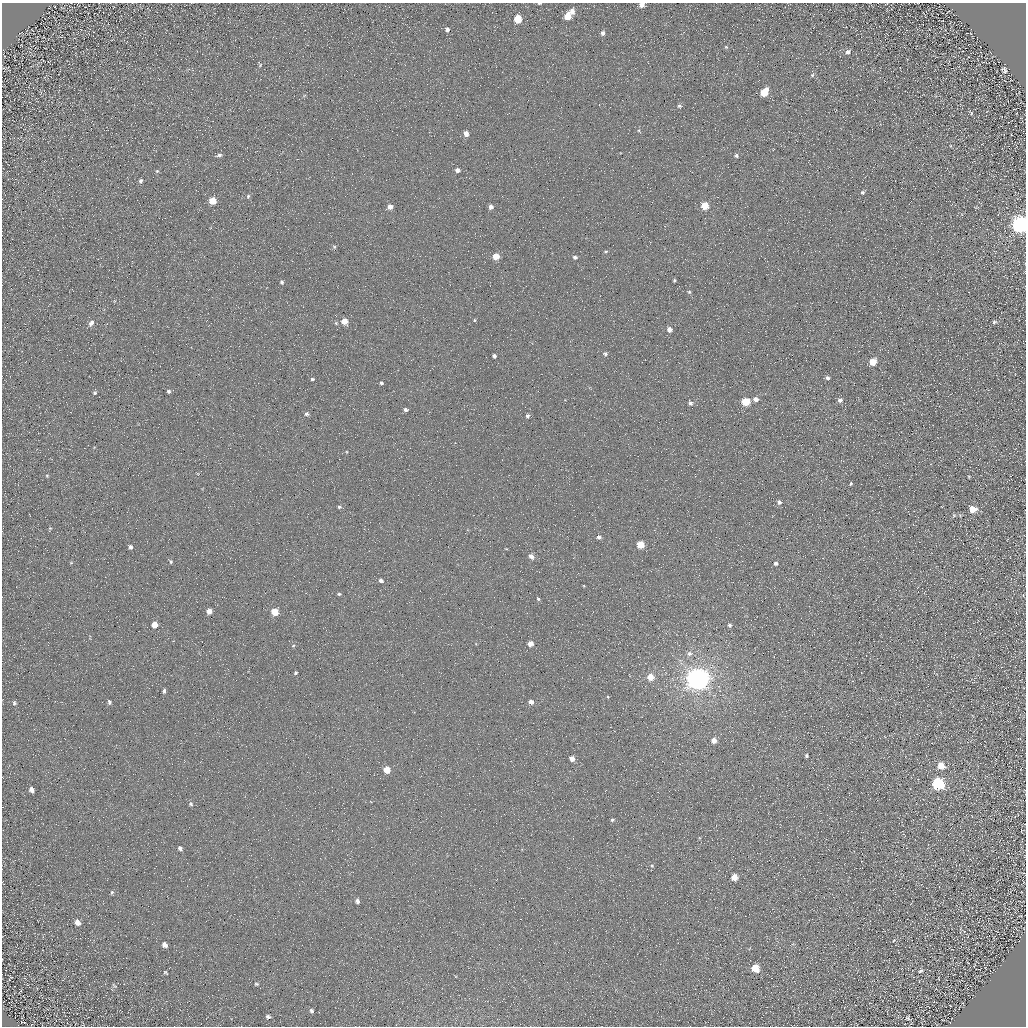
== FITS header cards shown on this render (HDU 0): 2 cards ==
NAXIS1  =                 1024 / Required FITS header
NAXIS2  =                 1024 / Required FITS header

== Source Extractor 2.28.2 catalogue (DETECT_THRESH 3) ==
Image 1024 x 1024 px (HDU 0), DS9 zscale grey, 1 PNG px = 1 image px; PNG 1028 x 1028 px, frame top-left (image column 1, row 1024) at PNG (2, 3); no overlay
Background 4.51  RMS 8.6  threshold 25.9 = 3 sigma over >= 5 px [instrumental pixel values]
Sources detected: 122; all 122 listed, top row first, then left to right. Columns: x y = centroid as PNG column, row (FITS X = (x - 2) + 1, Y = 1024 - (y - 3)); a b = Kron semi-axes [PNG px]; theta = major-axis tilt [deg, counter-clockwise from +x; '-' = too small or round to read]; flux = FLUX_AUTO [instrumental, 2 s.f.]
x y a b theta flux
540 3 4 2 - 820
642 5 5 4 - 3500
572 11 7 6 - 3500
568 16 6 5 - 13000
518 19 6 5 - 18000
447 30 6 5 - 1800
603 33 5 5 - 2200
726 47 6 4 -44 680
848 52 7 5 40 2000
260 65 6 4 47 880
1004 70 6 3 -71 1400
812 75 6 5 - 920
764 92 7 5 54 15000
679 106 6 5 - 1300
971 113 7 4 -59 780
639 130 5 3 - 710
466 134 5 4 - 4700
219 155 7 5 13 1600
736 156 6 6 - 1300
457 170 5 4 - 2500
157 171 5 5 - 840
141 181 6 5 - 1400
863 192 5 4 - 1100
248 196 6 5 - 1100
212 201 5 5 - 12000
705 206 5 5 - 15000
390 207 5 5 - 4500
491 207 5 5 - 2700
1020 224 8 7 - 340000
334 247 5 4 - 850
605 252 6 3 7 720
496 256 5 5 - 10000
575 257 5 4 - 1700
674 281 3 3 - 780
282 282 5 4 - 1300
689 292 5 5 - 910
474 320 4 3 - 680
344 321 5 5 - 7500
994 322 6 4 16 950
91 323 8 6 61 2800
336 323 5 4 - 710
669 330 5 5 - 3300
605 354 6 6 - 1400
494 356 4 4 - 1400
873 362 5 5 - 11000
827 378 6 5 - 1600
312 379 4 4 - 950
381 383 3 3 - 1100
169 391 5 4 - 1200
95 393 5 5 - 950
756 399 5 4 - 3000
840 400 6 5 - 2300
746 402 5 5 - 21000
690 403 6 4 -65 1700
406 410 5 4 - 1600
306 414 6 5 - 1400
527 416 5 5 - 1300
47 476 5 4 - 670
969 477 4 3 - 520
851 483 3 3 - 4500
779 502 5 4 - 1600
339 507 5 4 - 950
972 509 7 6 - 7800
954 515 6 5 - 780
50 529 7 4 66 710
599 537 5 5 - 1800
640 545 5 5 - 17000
130 547 5 5 - 1600
506 549 4 2 - 430
531 556 6 5 - 3100
170 561 7 4 -52 1100
71 563 6 4 1 610
776 563 5 4 - 1500
381 580 4 4 - 2000
339 594 5 3 - 760
538 599 4 4 - 740
209 611 5 5 - 5100
275 612 5 5 - 13000
154 625 5 5 - 7100
729 625 4 4 - 1200
813 634 5 2 - 430
530 644 5 4 - 5300
293 646 5 3 - 520
689 654 8 7 - 2000
295 673 4 4 - 760
650 677 5 5 - 10000
697 679 7 7 - 820000
164 691 6 4 80 1200
608 697 4 3 - 520
109 702 6 4 -75 1200
531 702 5 4 - 3300
14 703 6 5 - 1100
714 740 5 5 - 3800
806 756 3 3 - 1000
572 759 4 4 - 4300
941 765 7 6 - 8400
387 770 5 5 - 12000
938 784 7 6 - 70000
32 790 6 5 - 2700
191 804 6 5 - 1000
612 820 5 4 - 1100
36 843 2 2 - 540
180 848 5 3 - 1700
652 866 5 4 - 780
734 877 5 5 - 7100
1023 883 7 3 35 550
112 892 6 4 86 830
357 901 5 4 - 2200
77 922 8 6 -47 3000
894 940 5 4 - 600
792 944 6 3 69 630
164 945 5 4 - 2800
755 968 6 6 - 12000
921 971 7 4 35 950
165 972 5 3 - 760
256 984 6 5 - 990
114 986 8 3 -40 720
950 1005 3 2 - 350
312 1011 5 4 - 1300
268 1017 5 5 - 1300
908 1018 4 3 - 820
911 1024 5 3 - 390
At the frame edge (FLAGS 8, measured only in part): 3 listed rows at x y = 540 3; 642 5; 1020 224